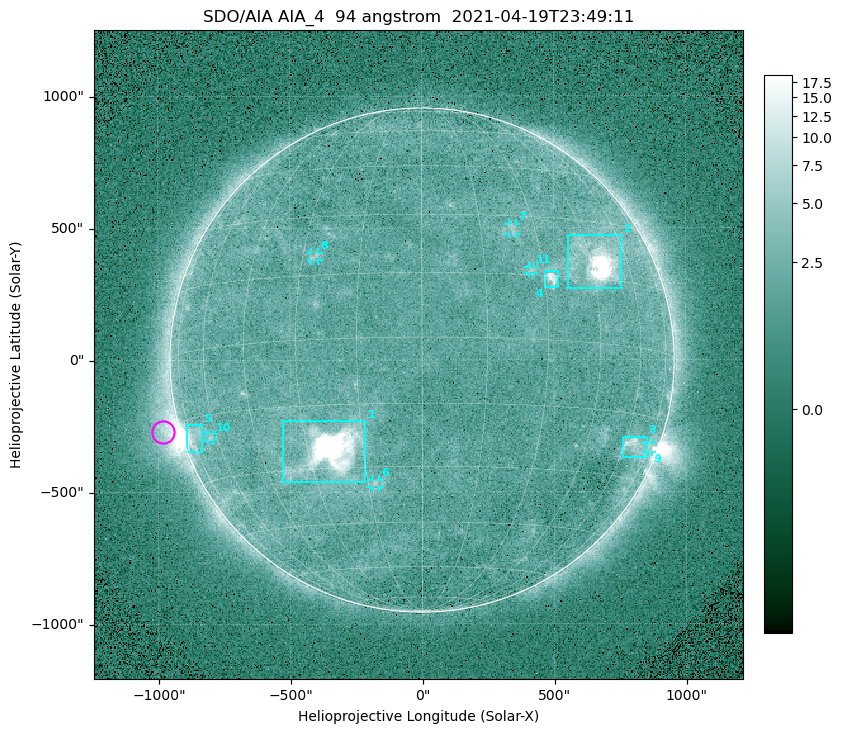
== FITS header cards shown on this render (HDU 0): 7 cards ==
TELESCOP= 'SDO/AIA '
INSTRUME= 'AIA_4   '
WAVELNTH=                   94
WAVEUNIT= 'angstrom'
DATE-OBS= '2021-04-19T23:49:11.12'
CTYPE1  = 'HPLN-TAN'
CTYPE2  = 'HPLT-TAN'

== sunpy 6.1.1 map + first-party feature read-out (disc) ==
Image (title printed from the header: SDO/AIA AIA_4  94 angstrom  2021-04-19T23:49:11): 512 x 512 px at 4.8 arcsec/px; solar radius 955 arcsec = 199 px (full disc in frame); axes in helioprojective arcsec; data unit not stated in the header (colour bar unlabelled)
Orientation: roll -0.138 deg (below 1 deg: not rotated)
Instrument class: DISC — disc imager (sunpy class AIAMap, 94 A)
Bright regions (active regions / flare kernels): reference = the median radial profile (limb darkening/brightening removed); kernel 5 px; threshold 5 sigma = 2.59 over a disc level ~1.81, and >= 1.15x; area >= 9 px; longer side >= 5 px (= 24 arcsec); searched inside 0.97 R_sun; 11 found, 11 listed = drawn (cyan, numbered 1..; 6 of them under ~33 arcsec drawn as corner ticks so the feature stays visible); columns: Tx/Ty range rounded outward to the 10 arcsec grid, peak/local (2 s.f.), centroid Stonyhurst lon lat
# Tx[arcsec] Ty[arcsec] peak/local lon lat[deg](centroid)
1 -530..-210 -460..-230 2016 -24 -26
2 550..760 270..470 36 +47 +19
3 760..850 -370..-290 4.5 +65 -22
4 460..520 270..340 6.8 +32 +14
5 -900..-830 -350..-240 6.2 -72 -19
6 -190..-160 -480..-450 3.1 -13 -34
7 330..360 470..520 2.8 +24 +26
8 -420..-390 380..410 2.9 -27 +20
9 850..870 -350..-310 2.9 +75 -22
10 -810..-790 -300..-280 2.8 -63 -20
11 400..430 330..360 2.8 +27 +16
Off-limb structures (1.02-1.3 R_sun): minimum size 50 px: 5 found; the strongest spans PA ~90..115 deg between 1.02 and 1.21 R_sun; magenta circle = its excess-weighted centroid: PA ~105 deg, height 1.07 R_sun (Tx ~-980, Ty ~-270 arcsec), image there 4.7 x the reference